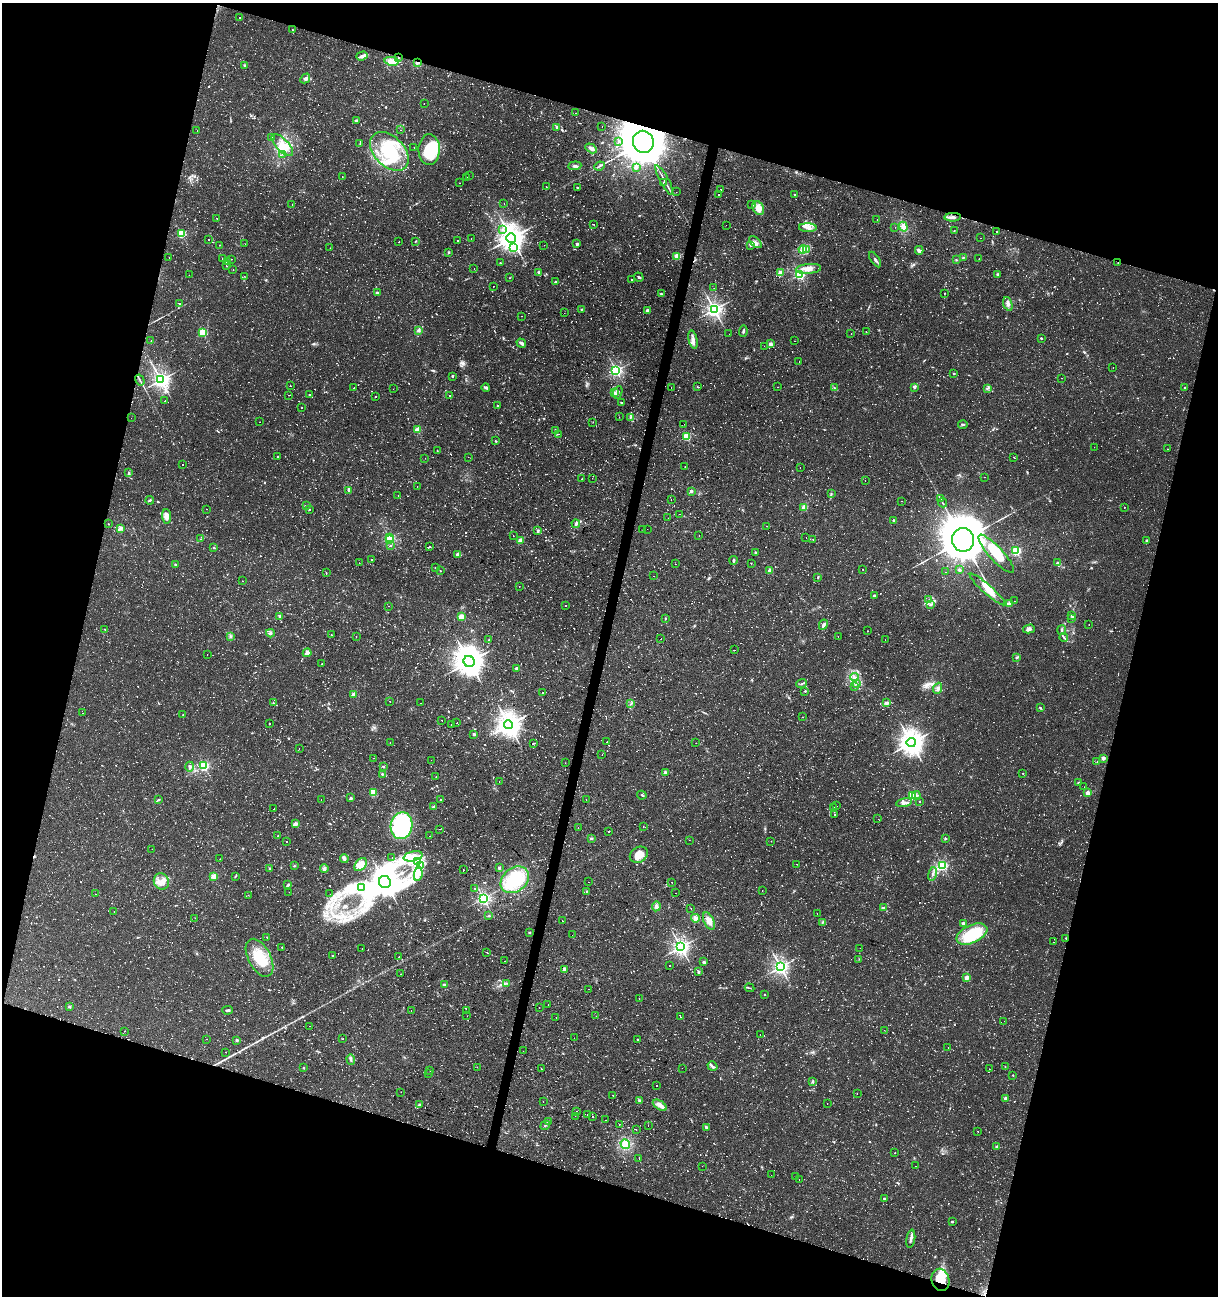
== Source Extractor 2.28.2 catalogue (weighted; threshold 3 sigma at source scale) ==
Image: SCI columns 281-5142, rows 1-5175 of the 5362 x 5188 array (HDU 1 of 3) = the unmasked area's bounding box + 8 px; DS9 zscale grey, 4 x 4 block average (1 PNG px = mean of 4 x 4 image px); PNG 1220 x 1298 px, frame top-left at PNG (2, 3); each listed source drawn as its Kron ellipse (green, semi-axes under 4 px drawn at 4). Shown black and unused: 34% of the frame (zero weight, under 2 of 3 exposures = <1% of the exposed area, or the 3 px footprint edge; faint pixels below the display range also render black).
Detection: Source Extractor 2.28.2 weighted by HDU 2 'WHT'. Background 0.0395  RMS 0.004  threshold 0.0181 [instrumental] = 3 sigma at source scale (4.5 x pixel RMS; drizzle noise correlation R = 1.50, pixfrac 1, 0.0396/0.0396 arcsec/px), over >= 5 px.
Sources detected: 1843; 35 too faint to see at this stretch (4 x 4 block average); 9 inside a brighter object's white glare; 149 cosmic-ray / hot-pixel residue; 2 long thin detections or spike segments (spike, bleed or trail) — neither listed nor drawn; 24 coinciding with a brighter row at this scale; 42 inside a brighter listed object's ellipse — not listed separately; of the other 1582, all 500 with FLUX_AUTO >= 1.53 (the completeness limit of this list) listed and drawn (1082 fainter detections not listed), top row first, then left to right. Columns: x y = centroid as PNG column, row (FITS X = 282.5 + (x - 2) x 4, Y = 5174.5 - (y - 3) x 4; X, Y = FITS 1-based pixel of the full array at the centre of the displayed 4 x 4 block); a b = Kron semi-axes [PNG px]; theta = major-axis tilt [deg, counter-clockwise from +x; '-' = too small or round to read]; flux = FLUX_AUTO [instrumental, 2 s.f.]
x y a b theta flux
240 18 2 2 - 2.1
293 30 2 2 - 2.1
362 56 6 3 19 9.2
398 58 2 2 - 1.9
392 61 7 4 -10 26
417 63 4 2 - 5
245 65 3 3 - 3.2
305 78 5 3 - 5.7
424 104 2 2 - 2.8
575 113 2 2 - 4
357 120 3 2 - 2.8
557 127 2 2 - 4.6
602 127 2 2 - 2.8
401 130 2 2 - 4.5
197 131 2 2 - 4.1
272 138 2 2 - 7.2
619 141 2 2 - 1.7
643 142 11 10 - 13000
360 144 2 2 - 1.5
282 145 14 6 -46 30
414 148 2 2 - 1.7
591 148 6 3 -30 11
429 150 15 10 88 130
389 151 23 15 -45 140
283 154 2 2 - 1.7
575 166 6 3 5 5.9
599 166 5 2 - 4.1
636 167 3 3 - 6.1
469 175 2 2 - 1.9
342 176 2 2 - 2.1
467 177 2 2 - 5.9
664 180 17 2 -61 13
663 182 2 2 - 3.8
460 183 2 2 - 2.4
546 187 2 2 - 5.8
578 187 3 2 - 1.8
721 189 2 2 - 1.9
676 192 2 2 - 2
719 195 2 2 - 2.8
795 195 3 2 - 2.1
292 204 2 2 - 2.1
504 204 2 2 - 1.7
751 205 2 2 - 2.9
758 208 7 5 -63 23
953 217 8 3 4 7.5
217 219 2 2 - 3
877 219 2 2 - 2.5
593 224 2 2 - 5
726 225 2 2 - 1.9
895 227 2 2 - 2
903 227 5 4 - 13
808 228 9 4 -3 14
503 230 2 2 - 6.3
954 230 2 2 - 1.6
996 231 2 2 - 3
181 234 2 2 - 210
471 238 2 2 - 2
511 238 5 4 - 2600
980 238 2 2 - 1.8
208 240 2 2 - 8
415 241 2 2 - 2.1
457 241 2 2 - 5.4
399 242 2 2 - 8
755 242 8 2 -41 5.8
245 244 2 2 - 2.2
577 244 3 2 - 5.3
220 245 2 2 - 5.4
544 245 2 2 - 4.6
750 245 3 2 - 3.6
330 248 2 2 - 2.5
514 248 2 2 - 2.9
803 249 4 3 - 6.6
807 249 2 2 - 2.3
919 250 4 4 - 7.6
449 253 3 2 - 2.2
677 256 2 2 - 130
169 257 2 2 - 3
223 258 2 2 - 4.1
963 258 2 2 - 1.8
231 259 2 2 - 3.1
875 259 9 2 -56 6
979 259 2 2 - 12
956 260 2 2 - 1.8
227 262 2 2 - 60
501 263 2 2 - 12
1118 263 2 2 - 2.9
226 266 2 2 - 2.4
233 269 2 2 - 1.6
474 269 2 2 - 1.7
808 269 13 5 5 19
539 272 4 2 - 3
780 273 2 2 - 69
800 274 2 2 - 440
998 274 3 3 - 3
189 275 2 2 - 1.7
244 276 2 2 - 2.4
639 277 5 2 - 3.2
510 278 2 2 - 1.7
632 280 2 2 - 1.6
555 282 3 2 - 2.4
493 286 2 2 - 5.3
714 288 2 2 - 1.9
377 292 4 2 - 3.8
945 293 2 2 - 5.5
661 294 2 2 - 3.3
179 303 2 2 - 1.8
1008 304 7 3 -72 8.5
581 309 2 2 - 1.8
714 309 3 3 - 1100
647 310 2 2 - 23
564 313 2 2 - 2.5
521 316 2 2 - 1.8
419 331 3 3 - 4.9
743 331 6 2 87 3.8
203 332 2 2 - 180
866 332 2 2 - 2.1
729 334 2 2 - 2.3
851 334 2 2 - 15
1041 338 2 2 - 6.6
151 340 2 2 - 1.6
693 340 9 3 -77 11
795 341 2 2 - 3.8
521 343 5 2 - 8.5
771 344 2 2 - 34
764 346 2 2 - 2.3
799 362 2 2 - 25
1113 367 2 2 - 2.8
616 370 2 2 - 620
954 373 2 2 - 4.6
452 376 2 2 - 7.1
1062 378 2 2 - 1.7
140 380 6 2 -58 3.1
161 380 3 2 - 1200
290 386 2 2 - 3.7
486 387 4 3 - 5.2
698 387 2 2 - 1.8
777 387 2 2 - 4.6
914 387 4 3 - 3.5
1184 387 2 2 - 2.5
354 388 2 2 - 3
671 388 2 2 - 1.9
835 388 3 2 - 1.7
988 388 3 2 - 2.5
393 389 2 2 - 9.8
618 392 6 3 66 6.1
614 393 3 3 - 4.8
288 395 2 2 - 1.9
309 395 2 2 - 5.3
376 396 2 2 - 17
450 396 2 2 - 15
165 401 2 2 - 7.4
621 403 3 2 - 2.4
497 406 2 2 - 15
302 408 2 2 - 2.7
619 417 2 2 - 2
631 417 3 2 - 2.4
131 418 2 2 - 1.7
260 422 2 2 - 2.1
593 422 2 2 - 2
684 424 2 2 - 2.6
963 424 5 2 - 4.1
417 430 2 2 - 76
555 430 3 2 - 1.5
559 434 2 2 - 3.7
686 436 2 2 - 190
495 441 3 2 - 1.8
1094 447 2 2 - 7.8
1168 449 2 2 - 3.2
437 451 2 2 - 1.7
278 457 2 2 - 5.6
468 457 2 2 - 1.9
425 458 2 2 - 1.7
1014 458 2 2 - 3.5
183 464 2 2 - 15
685 467 2 2 - 1.6
800 467 2 2 - 3.5
129 473 3 2 - 3.8
984 477 2 2 - 5
592 478 2 2 - 1.9
582 479 2 2 - 9
865 481 2 2 - 3.4
417 486 2 2 - 1.6
349 490 4 2 - 11
691 491 2 2 - 17
831 494 3 2 - 2.1
398 495 2 2 - 2.1
940 498 2 2 - 1.6
671 499 2 2 - 2.8
150 500 4 2 - 3.6
901 501 2 2 - 5.4
942 503 5 2 - 2.9
307 505 3 2 - 1.5
804 507 2 2 - 48
1124 507 2 2 - 2.1
206 509 2 2 - 2.5
309 509 2 2 - 2.1
679 514 2 2 - 2
167 516 7 4 -86 19
668 518 2 2 - 2.2
894 520 2 2 - 11
108 524 2 2 - 2.6
576 524 4 2 - 8
767 526 2 2 - 2.9
121 528 2 2 - 21
643 529 2 2 - 1.9
647 529 2 2 - 3.6
538 531 4 3 - 3.1
513 536 2 2 - 1.8
699 536 2 2 - 3
806 537 2 2 - 2.3
389 538 2 2 - 320
200 539 2 2 - 1.7
813 539 2 2 - 5.8
390 540 2 2 - 96
520 540 2 2 - 52
963 540 12 11 - 10000
1146 540 2 2 - 8.9
391 546 2 2 - 3.3
429 547 2 2 - 4
214 548 2 2 - 2.4
1016 551 2 2 - 290
755 552 2 2 - 6.1
458 554 2 2 - 46
996 554 25 7 -47 73
372 560 2 2 - 2
733 560 4 2 - 4.8
359 563 2 2 - 2.9
751 563 2 2 - 1.9
1057 563 3 2 - 4.2
175 564 2 2 - 3.4
675 564 2 2 - 2.7
435 568 2 2 - 2.1
863 569 2 2 - 4.1
959 570 3 2 - 4.1
440 571 2 2 - 2.4
770 571 2 2 - 47
946 572 2 2 - 9.3
326 573 2 2 - 4.8
653 576 2 2 - 2
818 577 3 2 - 2.2
243 581 2 2 - 1.9
519 586 2 2 - 2.6
987 589 23 4 -42 33
874 595 2 2 - 13
929 600 3 2 - 3
1014 601 2 2 - 1.7
1009 604 2 2 - 62
566 605 2 2 - 2
931 605 3 3 - 3.8
389 606 2 2 - 2.3
1072 615 2 2 - 6
280 616 4 2 - 5.5
461 617 2 2 - 80
1072 618 2 2 - 8.7
665 619 3 2 - 1.8
823 625 5 3 - 6.5
1089 625 2 2 - 1.7
105 629 2 2 - 2.5
1029 629 6 3 16 6.5
1062 630 5 2 - 2.8
867 631 2 2 - 1.7
270 633 4 3 - 4.2
331 635 2 2 - 2.9
231 636 3 2 - 2.4
838 636 2 2 - 1.6
356 637 2 2 - 1.8
1064 637 4 2 - 3.3
489 639 2 2 - 2.1
661 639 2 2 - 5.6
885 640 2 2 - 2.4
734 650 2 2 - 1.7
307 653 4 3 - 13
207 654 2 2 - 1.8
1016 657 3 2 - 2
469 661 6 5 - 2900
322 664 2 2 - 38
516 668 2 2 - 12
855 677 4 2 - 5.2
802 684 5 2 - 2.6
856 684 2 2 - 1.9
855 687 2 2 - 2
938 688 6 3 67 6.7
805 691 2 2 - 2.3
542 692 2 2 - 6.2
354 694 2 2 - 45
389 701 2 2 - 1.7
273 703 2 2 - 3.5
420 703 2 2 - 3.4
886 703 3 2 - 6.6
630 704 3 2 - 1.8
1040 708 3 2 - 2.8
83 713 2 2 - 2.4
183 715 2 2 - 6
803 717 2 2 - 4.7
442 720 2 2 - 1.6
457 723 2 2 - 2.3
269 724 2 2 - 31
451 724 2 2 - 3.6
509 725 4 4 - 2100
474 734 2 2 - 17
390 742 2 2 - 1.7
607 742 2 2 - 3.7
533 743 3 2 - 1.7
696 743 2 2 - 2.6
911 743 4 4 - 2200
299 748 2 2 - 4.7
602 755 2 2 - 2.1
373 758 2 2 - 2.5
1103 758 2 2 - 35
431 760 2 2 - 1.9
1097 761 2 2 - 1.6
565 763 2 2 - 2.2
204 766 2 2 - 340
383 766 2 2 - 9.1
190 767 5 3 - 5.5
665 773 2 2 - 34
1023 773 2 2 - 1.5
382 774 2 2 - 6.5
436 776 2 2 - 2.5
499 782 2 2 - 8.4
1078 783 2 2 - 2.9
1084 787 2 2 - 1.9
373 792 4 3 - 7.9
1087 793 2 2 - 44
642 795 5 2 - 2.7
912 795 2 2 - 250
916 795 4 2 - 4.4
351 798 2 2 - 10
586 799 2 2 - 2.6
158 800 4 2 - 3.2
321 800 2 2 - 1.7
441 800 2 2 - 1.8
919 801 2 2 - 11
904 803 8 3 12 7.9
836 806 2 2 - 4.2
434 807 2 2 - 19
834 807 2 2 - 3.6
274 809 2 2 - 12
835 814 2 2 - 1.9
878 819 2 2 - 2.2
295 824 2 2 - 34
401 826 13 11 78 360
643 827 2 2 - 1.7
578 828 2 2 - 10
439 829 2 2 - 2.5
608 831 2 2 - 3.1
278 836 2 2 - 1.9
429 836 2 2 - 4.1
591 838 4 2 - 3.3
946 839 2 2 - 1.6
689 840 2 2 - 3.2
771 841 2 2 - 2.3
287 842 2 2 - 11
152 849 2 2 - 11
639 855 9 7 31 33
413 856 9 5 13 24
344 858 4 3 - 6.8
392 858 2 2 - 2.2
220 859 2 2 - 1.6
418 861 2 2 - 2.4
797 864 2 2 - 2.3
361 865 7 5 51 28
420 865 2 2 - 2.6
942 865 2 2 - 350
294 866 2 2 - 1.7
324 868 4 3 - 5.2
499 868 2 2 - 4.1
270 869 3 2 - 2.5
463 870 2 2 - 10
418 874 7 3 82 12
932 874 7 2 78 4.8
214 876 2 2 - 73
235 876 3 2 - 1.7
515 880 15 11 38 170
161 881 8 7 - 20
385 882 6 5 - 2600
589 882 2 2 - 3.6
672 882 2 2 - 1.7
288 885 4 2 - 4.8
362 888 2 2 - 1.9
475 888 2 2 - 1.7
586 891 2 2 - 3
762 891 2 2 - 1.8
289 892 2 2 - 6.2
676 893 2 2 - 6.9
96 894 2 2 - 14
330 894 2 2 - 2.2
248 895 2 2 - 2.1
483 898 2 2 - 690
656 906 5 3 - 8.3
883 907 3 2 - 2.7
691 909 2 2 - 2.1
114 911 2 2 - 1.9
817 913 2 2 - 1.6
489 916 2 2 - 2.1
195 918 2 2 - 7.4
695 918 4 4 - 11
562 921 2 2 - 11
709 921 9 5 -64 22
822 922 3 2 - 2.3
963 923 2 2 - 28
530 932 3 2 - 1.9
972 934 16 9 25 140
572 935 2 2 - 1.6
267 937 3 2 - 1.8
1066 938 2 2 - 2.5
1053 942 2 2 - 5.4
282 947 2 2 - 1.6
681 947 3 3 - 1000
860 948 2 2 - 8
362 949 2 2 - 2.2
487 952 2 2 - 2.1
333 956 2 2 - 6.9
399 957 2 2 - 16
259 958 20 11 -62 85
859 959 2 2 - 4.7
505 961 2 2 - 2.3
704 962 2 2 - 21
669 965 2 2 - 6
780 967 3 2 - 1000
564 969 2 2 - 38
698 972 4 2 - 3.2
401 974 2 2 - 1.9
966 978 2 2 - 44
507 983 3 2 - 1.6
444 985 2 2 - 28
749 988 5 2 - 2.3
588 989 2 2 - 6.5
764 994 2 2 - 3.5
639 998 2 2 - 2.3
548 1005 2 2 - 2.1
69 1007 2 2 - 15
539 1007 2 2 - 2.7
227 1010 5 2 - 3.6
411 1010 2 2 - 1.8
466 1010 2 2 - 2.4
467 1016 2 2 - 2.5
596 1016 2 2 - 2
680 1017 2 2 - 3.2
556 1018 2 2 - 2.2
1004 1021 2 2 - 2.6
309 1026 2 2 - 8.2
884 1030 2 2 - 2
124 1031 2 2 - 4.8
760 1034 2 2 - 1.6
574 1038 2 2 - 1.7
207 1039 2 2 - 2.5
343 1039 2 2 - 1.6
637 1039 2 2 - 4
237 1040 2 2 - 14
948 1048 2 2 - 2.5
523 1051 2 2 - 2.7
226 1052 2 2 - 6.2
351 1059 5 2 - 4.8
712 1066 5 2 - 4.5
1005 1066 2 2 - 1.6
477 1067 2 2 - 1.9
303 1068 2 2 - 2.1
682 1068 2 2 - 2.5
542 1069 2 2 - 5.5
989 1069 2 2 - 1.8
430 1071 2 2 - 1.6
428 1073 2 2 - 2.3
1013 1075 2 2 - 2.8
812 1082 4 3 - 3.2
656 1086 2 2 - 13
401 1092 2 2 - 3.1
857 1093 2 2 - 2.9
613 1095 2 2 - 5.9
1005 1098 2 2 - 19
640 1101 2 2 - 22
543 1102 2 2 - 1.9
827 1103 2 2 - 1.7
419 1105 3 2 - 2.4
660 1105 8 4 -33 14
576 1111 2 2 - 2.5
587 1115 2 2 - 1.8
575 1116 2 2 - 2.1
593 1116 2 2 - 9.5
605 1120 2 2 - 3.7
548 1122 4 2 - 2.7
619 1124 2 2 - 6.3
545 1125 5 2 - 2.8
648 1125 2 2 - 5.1
706 1127 3 2 - 2.7
636 1129 2 2 - 1.9
978 1131 2 2 - 6.6
625 1144 5 4 - 13
997 1147 2 2 - 12
895 1153 2 2 - 3.2
639 1158 2 2 - 3
702 1166 2 2 - 2.9
916 1166 2 2 - 2.1
771 1175 2 2 - 1.9
796 1177 2 2 - 1.5
799 1179 2 2 - 2.2
884 1198 2 2 - 2.8
952 1222 2 2 - 8.1
911 1239 9 2 80 7.1
940 1280 11 9 -77 73
Overlapping masked pixels (flux is a lower limit): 6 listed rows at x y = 398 58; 417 63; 643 142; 1118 263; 1066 938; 940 1280
Diffuse or blended objects may show on this block-average render without a row.